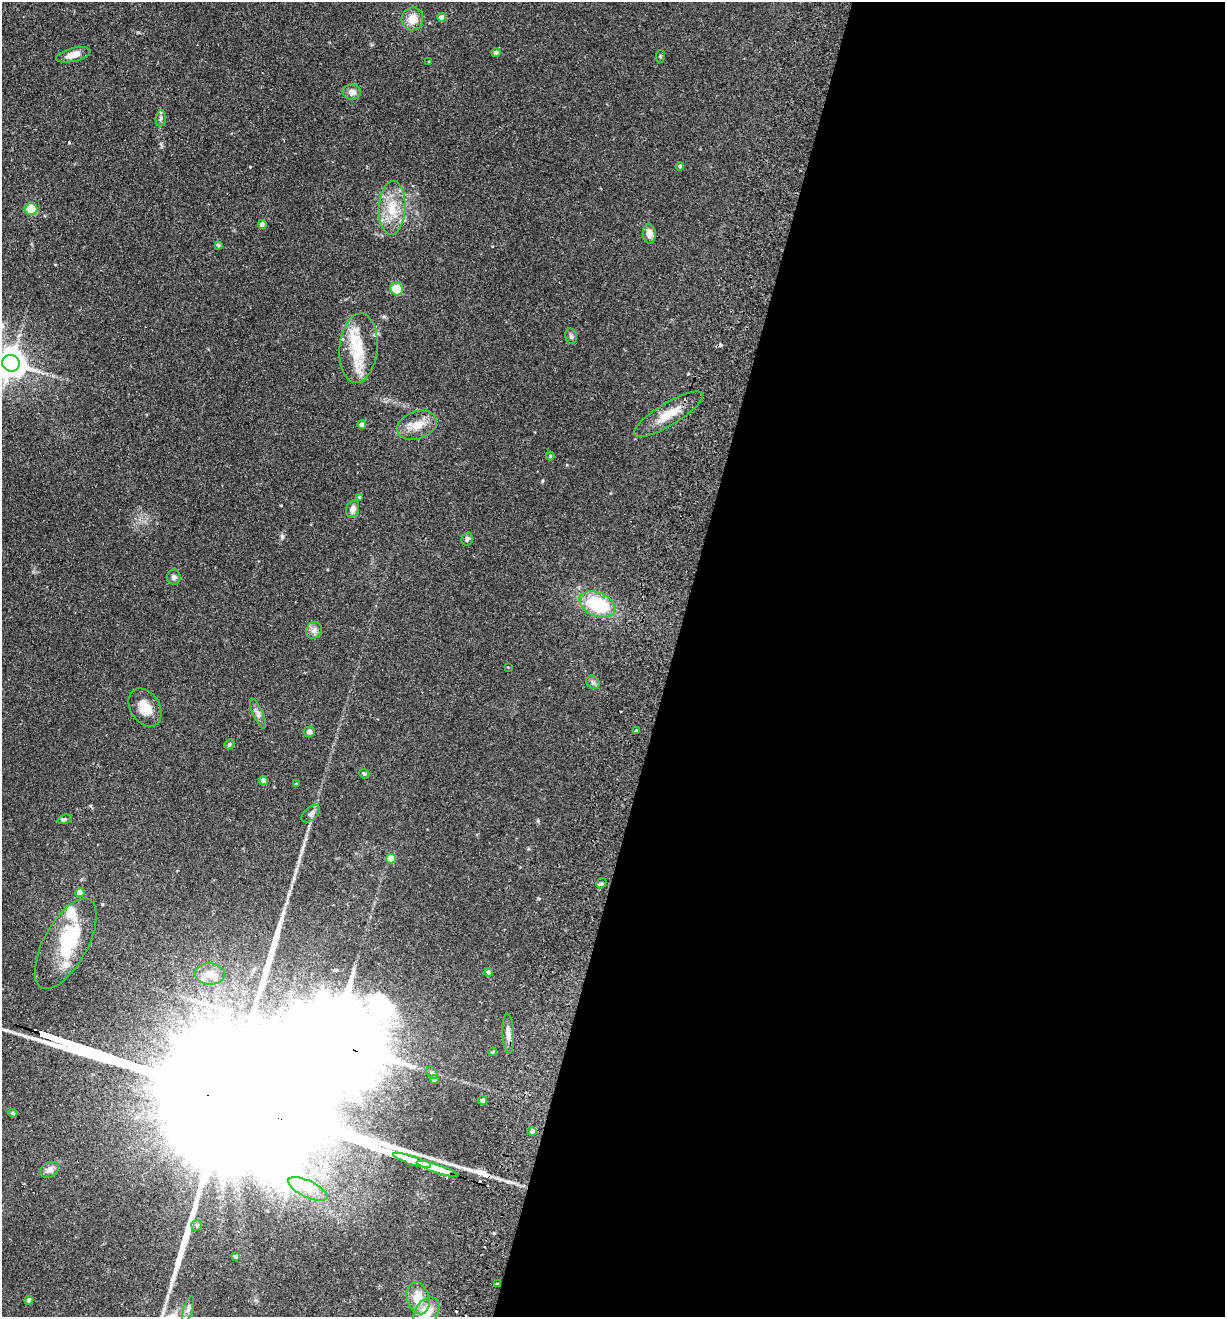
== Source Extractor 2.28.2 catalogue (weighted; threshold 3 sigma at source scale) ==
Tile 12 of 4 x 4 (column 4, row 3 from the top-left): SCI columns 3981-5203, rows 1336-2650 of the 5389 x 5300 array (HDU 1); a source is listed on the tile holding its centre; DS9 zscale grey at full resolution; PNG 1227 x 1319 px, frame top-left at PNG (2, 2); each listed source drawn as its Kron ellipse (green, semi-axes under 4 px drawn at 4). Shown black and unused: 45% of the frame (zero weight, under 2 of 3 exposures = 3% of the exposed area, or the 3 px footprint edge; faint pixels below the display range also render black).
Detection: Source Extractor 2.28.2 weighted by HDU 2 'WHT'; one run over the whole footprint, this tile lists its part. Background 0.0897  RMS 0.0061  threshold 0.0274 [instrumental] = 3 sigma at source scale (4.5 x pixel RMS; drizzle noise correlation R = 1.50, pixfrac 1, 0.05/0.05 arcsec/px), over >= 5 px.
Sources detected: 79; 6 inside a brighter object's white glare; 2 cosmic-ray / hot-pixel residue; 3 long thin detections or spike segments (spike, bleed or trail) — neither listed nor drawn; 4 inside a brighter listed object's ellipse — not listed separately; the other 64 listed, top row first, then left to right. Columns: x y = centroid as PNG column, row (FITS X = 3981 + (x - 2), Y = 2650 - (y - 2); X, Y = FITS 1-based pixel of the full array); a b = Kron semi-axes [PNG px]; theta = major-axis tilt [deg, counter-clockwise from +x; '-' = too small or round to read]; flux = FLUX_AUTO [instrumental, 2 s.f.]
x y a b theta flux
442 17 4 4 - 5.4
412 19 11 10 - 7.6
496 53 4 4 - 2.1
73 55 17 6 13 4.6
660 56 6 3 82 0.67
429 62 3 2 - 0.43
352 92 9 7 -4 3.4
161 118 8 5 84 1.5
680 166 4 4 - 1.1
392 208 27 13 87 15
31 209 6 6 - 13
262 224 4 4 - 2.9
649 234 10 6 -82 4.5
218 245 4 4 - 1.3
396 289 6 6 - 14
571 336 8 5 -73 1.3
358 348 35 19 85 21
11 363 9 8 - 950
668 414 39 11 31 12
362 425 4 4 - 3.3
417 425 21 13 18 9.3
550 456 4 4 - 0.7
359 497 4 3 - 0.5
353 509 9 6 73 3.1
467 539 7 5 73 1.2
174 577 7 6 - 1.7
597 604 19 12 -24 35
314 630 8 7 - 2.5
508 667 3 2 - 0.43
593 682 7 6 - 1.5
145 708 21 14 -58 9.4
258 714 16 5 -66 2.4
636 731 3 3 - 0.82
309 732 5 5 - 1.9
229 744 5 4 - 0.92
364 774 5 4 - 0.98
263 780 4 4 - 4.2
296 784 4 2 - 0.41
311 814 11 6 42 2
64 819 7 4 19 0.92
391 859 5 4 - 13
601 883 5 4 - 1
80 893 4 4 - 6.4
66 944 50 22 61 41
488 972 4 4 - 1.9
210 974 15 10 -3 5.6
508 1034 20 5 -88 3.8
493 1052 4 3 - 0.72
432 1073 7 5 -46 1.3
434 1079 4 4 - 3.1
483 1100 4 4 - 3.1
13 1113 5 3 - 0.72
532 1132 5 4 - 1.6
412 1160 20 3 -18 2300
438 1169 22 3 -18 2300
50 1170 10 7 30 3.6
308 1189 21 8 -25 9.1
197 1225 6 5 - 0.96
235 1257 3 3 - 1.4
497 1284 4 3 - 1.9
418 1298 16 11 -73 10
29 1300 4 4 - 2.2
188 1309 13 5 74 2.2
426 1312 16 11 54 13
Overlapping masked pixels (flux is a lower limit): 2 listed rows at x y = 438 1169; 497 1284
Isophote crosses this tile's border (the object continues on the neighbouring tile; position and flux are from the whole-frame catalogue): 2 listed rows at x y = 11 363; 426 1312
Unlisted compact peaks at least as high as the median listed source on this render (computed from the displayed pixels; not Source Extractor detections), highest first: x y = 282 536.